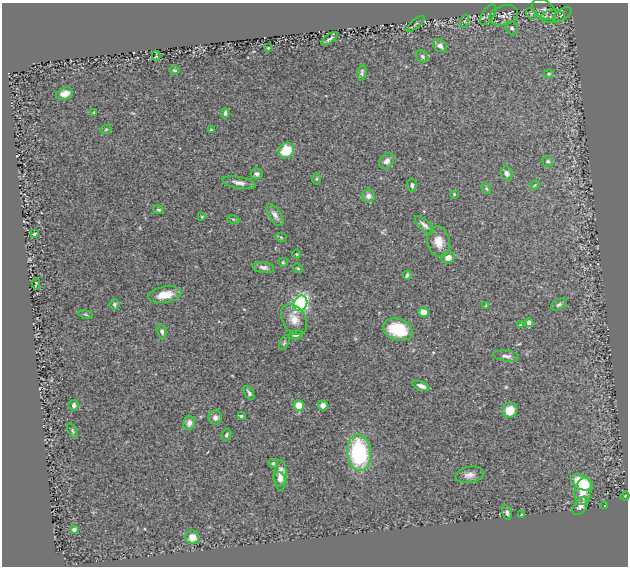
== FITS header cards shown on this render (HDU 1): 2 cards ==
NAXIS1  =                  626
NAXIS2  =                  564

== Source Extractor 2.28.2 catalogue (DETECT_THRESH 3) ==
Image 626 x 564 px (HDU 1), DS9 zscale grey, 1 PNG px = 1 image px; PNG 630 x 568 px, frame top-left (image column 1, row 564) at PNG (2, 3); each listed source drawn as its Kron ellipse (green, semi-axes under 4 px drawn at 4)
Background 0.501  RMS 0.031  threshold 0.092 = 3 sigma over >= 5 px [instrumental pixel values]
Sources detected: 89; all 89 listed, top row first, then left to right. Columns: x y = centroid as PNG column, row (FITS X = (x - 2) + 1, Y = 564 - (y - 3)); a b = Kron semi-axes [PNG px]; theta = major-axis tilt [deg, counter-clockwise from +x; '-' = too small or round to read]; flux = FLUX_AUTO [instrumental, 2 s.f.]
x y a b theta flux
544 9 13 8 -35 11
531 14 6 3 -57 2.5
488 15 12 5 55 7
503 15 15 9 18 16
562 15 10 5 34 5.7
552 17 13 6 2 9.5
465 21 7 4 70 4
415 24 11 3 40 3.2
512 28 7 6 - 5.5
330 39 9 4 36 5.1
440 46 7 6 - 11
268 48 3 2 - 1.9
156 56 5 2 - 2.2
422 56 6 5 - 4.5
175 70 5 4 - 2.8
362 72 8 4 80 4.5
549 74 5 4 - 2.2
65 94 9 6 20 13
94 112 4 3 - 1.7
225 113 5 4 - 5.7
106 129 5 3 - 1.9
211 130 4 2 - 1.7
286 151 8 7 - 53
387 161 8 6 53 11
548 161 5 5 - 4.7
507 173 7 5 -72 6.4
256 174 6 5 - 5.9
317 179 6 4 89 2.4
239 183 17 5 -10 12
412 185 7 5 -85 4.7
535 185 5 3 - 2.1
486 189 5 4 - 2.4
454 194 3 3 - 1.9
368 196 6 6 - 11
159 210 5 4 - 3.1
275 215 12 6 -58 10
202 217 4 3 - 2.2
233 219 6 4 -19 2.7
424 225 12 5 -42 7.6
34 234 4 3 - 2.6
281 237 6 3 -20 2.4
438 242 15 11 -80 24
297 254 4 3 - 1.5
448 257 7 5 28 13
283 262 5 4 - 2.4
263 267 11 5 -9 8
298 268 5 4 - 2.4
407 275 4 3 - 4.3
36 284 6 2 87 2.8
165 295 17 8 9 35
300 303 8 6 62 250
114 304 5 5 - 3.7
559 304 8 5 29 4.7
486 305 4 3 - 1.8
423 312 5 5 - 18
86 314 7 3 -10 2.7
294 319 16 11 -58 24
529 323 4 4 - 9.5
520 325 4 4 - 1.8
398 329 15 10 -18 85
162 331 7 5 -73 5.3
296 335 7 4 12 4.7
284 343 8 4 64 3.5
506 356 13 5 -5 8.4
421 386 9 4 -20 8.1
249 393 8 4 -59 4.9
74 405 5 5 - 5.9
323 405 5 5 - 9.8
299 406 5 5 - 27
510 410 8 7 - 30
241 416 4 3 - 3.7
215 418 7 7 - 8.9
189 423 7 6 - 11
72 431 8 4 -58 3.4
226 435 6 4 65 3.4
359 453 18 12 -85 200
273 463 5 4 - 4.3
281 475 15 6 -90 17
469 475 14 8 12 12
279 479 7 6 - 7.5
582 483 12 7 -30 91
583 491 14 8 78 37
625 496 4 4 - 2.6
580 506 10 6 55 11
605 506 4 3 - 1.6
507 513 7 4 -79 4.7
522 514 3 2 - 1.6
74 529 4 4 - 9.2
192 537 7 6 - 23